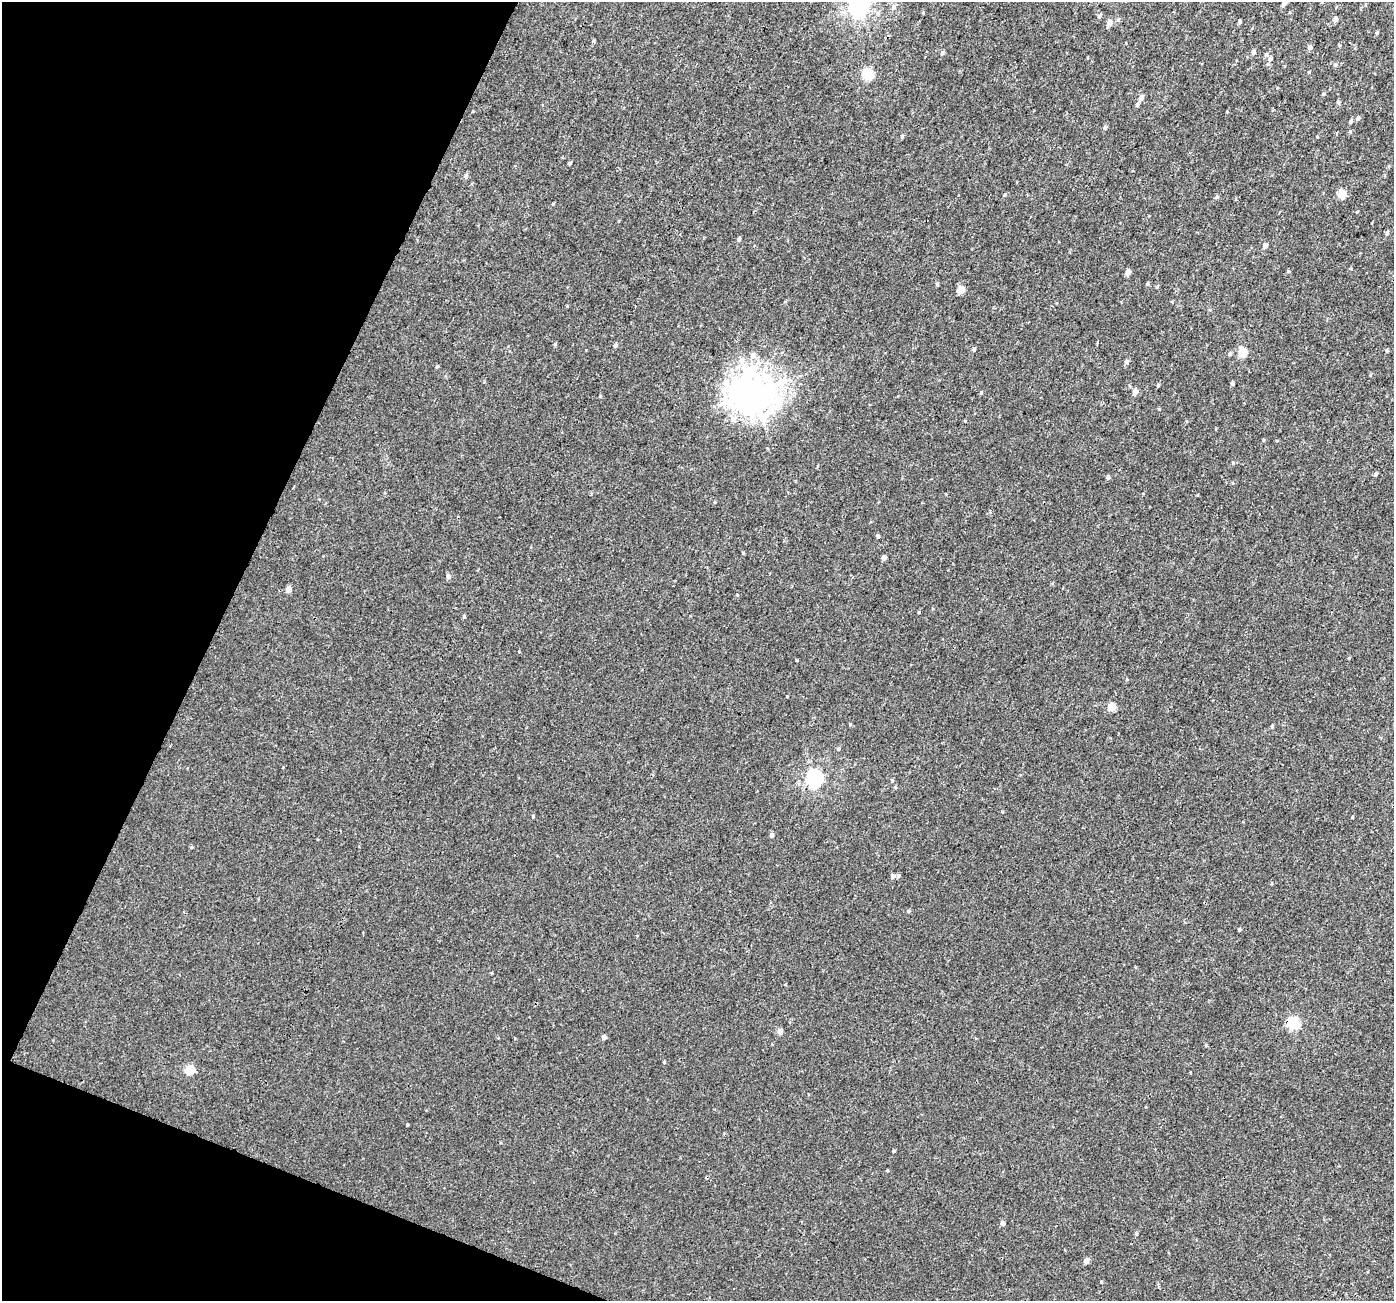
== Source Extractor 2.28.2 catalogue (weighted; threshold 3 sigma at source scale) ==
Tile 9 of 4 x 4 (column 1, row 3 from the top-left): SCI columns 23-1414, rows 1554-2852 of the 5622 x 5770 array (HDU 1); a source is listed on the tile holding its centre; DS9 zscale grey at full resolution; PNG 1396 x 1303 px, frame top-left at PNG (2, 2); no overlay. Shown black and unused: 19% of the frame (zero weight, under 3 of 4 exposures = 4% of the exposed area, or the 3 px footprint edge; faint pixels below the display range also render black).
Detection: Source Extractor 2.28.2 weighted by HDU 2 'WHT'; one run over the whole footprint, this tile lists its part. Background 0.00224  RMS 0.0028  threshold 0.0126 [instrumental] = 3 sigma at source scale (4.5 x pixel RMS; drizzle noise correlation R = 1.50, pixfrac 1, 0.0396/0.0396 arcsec/px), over >= 5 px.
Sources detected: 79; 1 inside a brighter object's white glare — not listed; the other 78 listed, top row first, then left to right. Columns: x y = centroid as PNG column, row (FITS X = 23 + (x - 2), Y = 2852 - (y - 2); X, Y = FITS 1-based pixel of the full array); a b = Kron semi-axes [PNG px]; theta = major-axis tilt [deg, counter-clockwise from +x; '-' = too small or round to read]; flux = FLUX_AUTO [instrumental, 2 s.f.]
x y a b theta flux
1284 3 5 4 - 1.3
859 7 7 7 - 130
893 7 7 6 - 0.9
1099 16 6 5 - 0.48
1335 19 5 4 - 1.3
1239 21 4 3 - 0.53
1109 23 6 5 - 1.8
1377 33 5 3 - 0.37
1310 47 5 5 - 0.9
1253 52 5 4 - 0.96
942 53 6 4 75 0.54
1266 54 6 5 - 0.52
1270 59 6 5 - 0.63
1335 65 6 4 73 0.33
867 74 5 5 - 24
1323 94 4 4 - 0.31
1141 98 6 5 - 1.4
1338 102 5 4 - 0.46
1137 104 6 4 71 0.43
1358 118 6 4 65 0.54
1350 122 5 4 - 0.37
1105 127 6 4 72 0.48
902 136 5 4 - 0.35
570 163 4 4 - 0.36
1342 194 5 5 - 8.4
1217 197 5 5 - 0.57
1387 233 5 5 - 0.48
739 239 5 4 - 0.58
1265 245 5 5 - 1
1128 272 5 4 - 2
1147 283 5 4 - 0.36
937 284 4 4 - 0.32
960 289 5 4 - 5.3
555 344 5 4 - 0.34
615 345 5 4 - 0.41
974 349 5 4 - 0.41
1387 350 5 4 - 0.31
1243 352 5 5 - 9.1
1230 354 5 4 - 0.43
753 355 7 7 - 1.6
1126 362 5 5 - 0.65
437 366 5 3 - 0.3
1232 383 4 3 - 0.51
1158 385 4 4 - 0.31
1135 392 5 4 - 2.1
753 393 11 10 - 540
981 393 4 4 - 0.31
733 419 8 7 - 1.6
1263 440 5 3 - 0.25
1375 474 5 4 - 0.51
1108 477 5 4 - 0.55
878 536 4 4 - 0.43
743 553 4 4 - 0.25
884 558 4 4 - 0.94
448 576 5 4 - 1.1
288 590 5 5 - 2
919 612 4 3 - 0.22
464 616 4 4 - 0.36
1111 706 5 5 - 6.3
1272 726 5 4 - 0.37
838 749 5 4 - 0.32
815 778 6 6 - 79
892 780 4 4 - 0.32
772 835 5 4 - 0.66
191 847 5 3 - 0.27
893 876 5 5 - 0.74
898 876 5 5 - 0.41
909 911 5 4 - 0.4
1239 929 5 3 - 0.29
1294 1023 6 5 - 27
780 1031 5 4 - 1.8
604 1037 4 4 - 1.1
664 1062 4 3 - 0.25
190 1070 5 5 - 11
407 1125 3 3 - 0.25
894 1151 4 3 - 0.32
1003 1223 5 4 - 1.1
1086 1261 5 4 - 1.5
Overlapping masked pixels (flux is a lower limit): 1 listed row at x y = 1294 1023
Isophote crosses this tile's border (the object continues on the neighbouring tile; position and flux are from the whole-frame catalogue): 2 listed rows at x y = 1284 3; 859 7
Unlisted compact peaks at least as high as the median listed source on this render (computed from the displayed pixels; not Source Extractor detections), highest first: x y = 797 660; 787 696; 533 816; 600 396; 850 724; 553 204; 1159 409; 1101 1282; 1350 131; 1005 194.